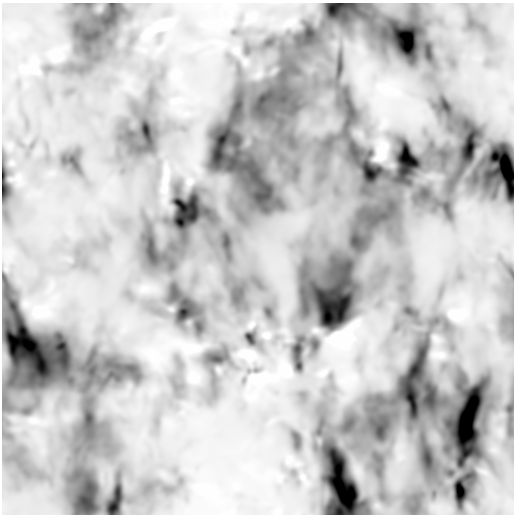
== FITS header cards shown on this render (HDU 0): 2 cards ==
NAXIS1  =                  512 /
NAXIS2  =                  512 /

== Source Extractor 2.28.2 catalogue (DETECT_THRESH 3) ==
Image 512 x 512 px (HDU 0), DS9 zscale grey, 1 PNG px = 1 image px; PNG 516 x 516 px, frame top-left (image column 1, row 512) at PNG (2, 3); no overlay
Background -9.77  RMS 8.3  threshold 25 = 3 sigma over >= 5 px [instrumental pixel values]
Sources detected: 5; all 5 listed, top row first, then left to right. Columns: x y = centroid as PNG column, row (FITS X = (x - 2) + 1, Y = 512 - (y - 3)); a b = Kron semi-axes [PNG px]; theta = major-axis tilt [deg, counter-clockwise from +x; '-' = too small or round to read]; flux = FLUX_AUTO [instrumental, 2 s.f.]
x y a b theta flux
164 25 14 6 19 2900
382 87 12 7 -13 5400
379 157 10 6 27 2800
339 336 30 12 13 8400
287 371 7 7 - 2100